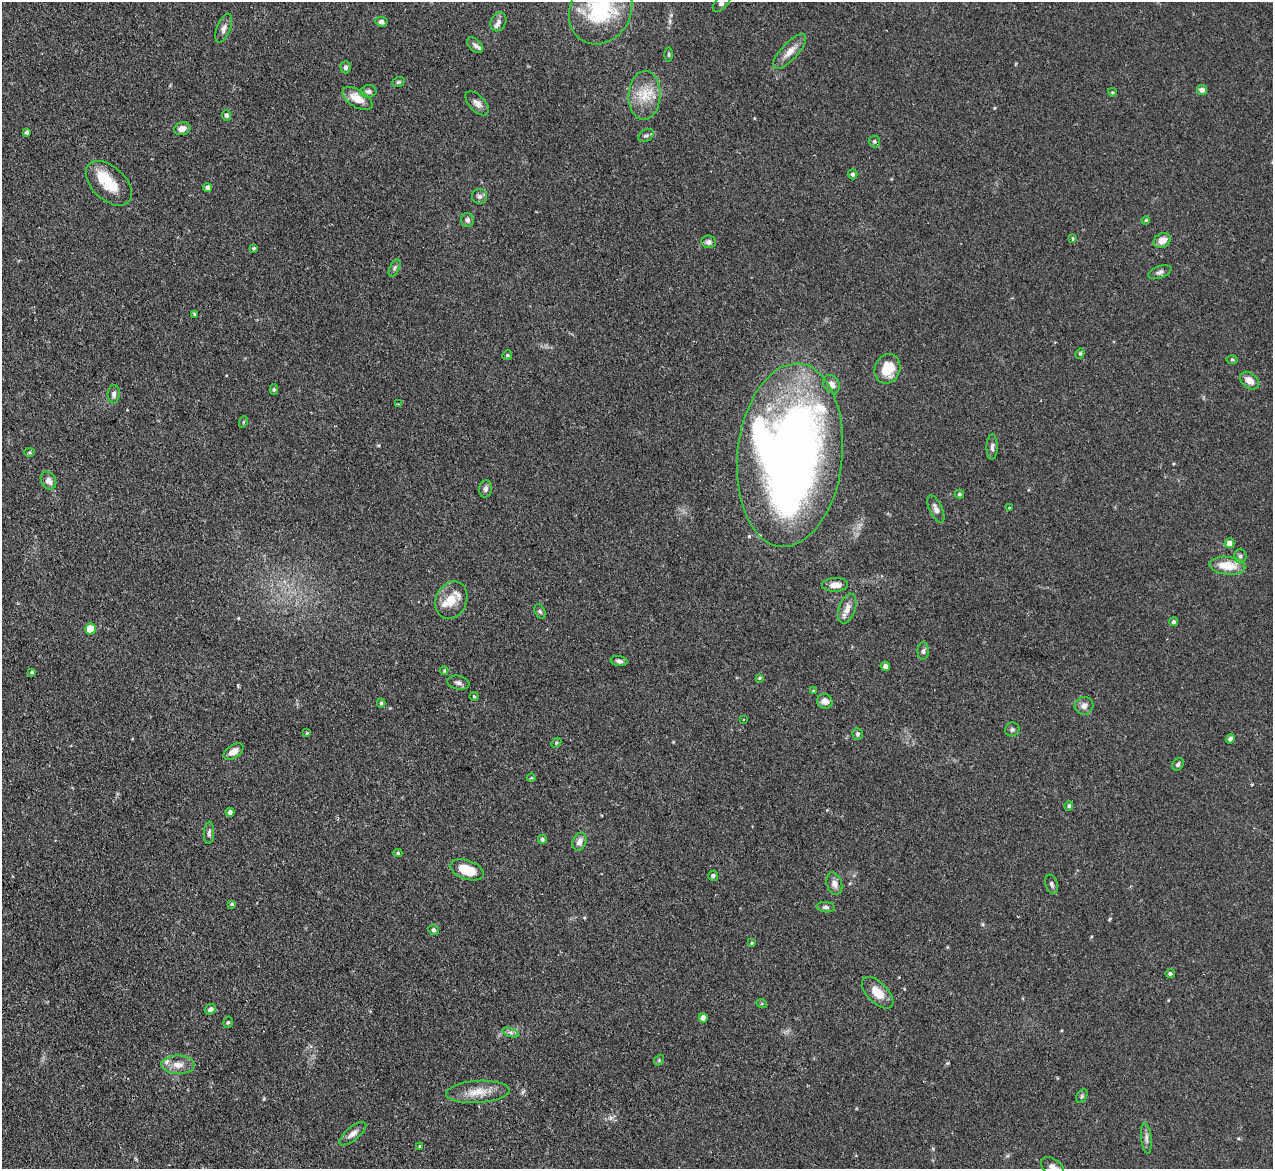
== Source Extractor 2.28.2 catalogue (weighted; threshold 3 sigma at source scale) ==
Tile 7 of 4 x 4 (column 3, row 2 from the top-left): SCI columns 2545-3815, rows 2594-3760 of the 5089 x 5065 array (HDU 1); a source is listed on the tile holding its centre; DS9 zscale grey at full resolution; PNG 1275 x 1171 px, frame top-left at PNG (2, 2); each listed source drawn as its Kron ellipse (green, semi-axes under 4 px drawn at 4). Shown black and unused: <1% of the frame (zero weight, under 2 of 3 exposures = <1% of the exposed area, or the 3 px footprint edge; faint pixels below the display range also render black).
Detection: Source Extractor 2.28.2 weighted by HDU 2 'WHT'; one run over the whole footprint, this tile lists its part. Background 0.0886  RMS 0.0061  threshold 0.0274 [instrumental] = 3 sigma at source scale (4.5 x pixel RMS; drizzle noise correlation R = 1.50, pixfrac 1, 0.05/0.05 arcsec/px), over >= 5 px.
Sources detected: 118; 1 cosmic-ray / hot-pixel residue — neither listed nor drawn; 6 inside a brighter listed object's ellipse — not listed separately; the other 111 listed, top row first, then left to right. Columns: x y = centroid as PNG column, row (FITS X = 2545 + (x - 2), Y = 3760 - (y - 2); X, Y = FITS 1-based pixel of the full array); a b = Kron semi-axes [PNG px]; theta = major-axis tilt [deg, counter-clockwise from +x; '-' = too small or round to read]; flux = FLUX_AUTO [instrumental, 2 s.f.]
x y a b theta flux
722 3 11 6 45 2.2
600 10 35 30 59 51
381 22 6 5 - 1.9
498 22 10 7 65 2.4
224 28 15 6 69 3
475 45 9 6 -44 1.8
790 52 22 8 47 6.3
669 54 7 3 -90 0.81
346 67 6 5 - 1.6
398 82 6 4 19 1
1202 90 5 5 - 2.7
368 91 8 6 8 1.7
1112 92 4 3 - 0.7
644 95 24 16 87 15
357 99 17 8 -31 9.5
477 103 15 8 -46 3.3
226 115 5 4 - 1.6
182 129 8 6 16 3.4
27 132 4 3 - 1.6
646 135 8 5 34 1.5
874 141 6 5 - 1.1
853 174 5 4 - 1.4
109 183 27 16 -43 17
208 188 4 4 - 2.1
480 196 7 7 - 1.9
467 220 7 6 - 2
1146 220 4 3 - 0.56
1073 238 4 3 - 1.1
1162 240 9 7 26 4.7
709 242 7 6 - 2.1
253 248 4 3 - 0.76
394 268 9 4 64 1.3
1160 272 12 6 20 2.1
194 314 3 3 - 0.63
1080 353 5 4 - 0.87
507 355 5 4 - 0.77
1232 359 6 3 0 0.71
887 369 15 12 69 14
1249 380 10 7 -40 4.9
831 384 10 7 -53 3.5
274 390 5 4 - 0.88
114 394 9 6 85 1.9
398 404 4 3 - 0.7
243 422 6 3 70 0.62
992 447 13 5 90 2.1
30 452 5 4 - 0.83
790 455 92 52 84 550
48 481 9 7 -60 3.6
485 489 9 6 78 2.1
959 494 5 4 - 0.92
1009 508 3 2 - 1.1
936 509 14 6 -64 3
1229 543 5 5 - 4.3
1240 556 7 6 - 1.6
1227 566 18 9 -6 13
835 585 13 7 1 5.2
451 600 19 15 65 9.3
847 609 15 8 71 5.3
540 611 8 5 -63 1.2
1173 622 4 4 - 1.3
90 629 5 5 - 10
923 651 9 5 89 1.5
619 661 8 5 -9 1.6
885 666 5 4 - 2.3
444 671 4 3 - 0.56
32 672 4 3 - 0.84
759 678 3 3 - 0.71
458 683 11 6 -12 2
813 691 4 4 - 0.58
474 696 4 4 - 0.78
825 701 8 7 - 4.2
381 703 4 4 - 0.93
1084 706 9 9 - 3.4
744 720 3 2 - 0.51
1012 729 7 7 - 1.6
307 733 4 3 - 0.78
858 734 6 5 - 1.2
1230 739 4 4 - 1.9
556 743 6 4 47 0.81
234 752 11 6 32 4.8
1178 764 7 5 57 1.2
531 778 4 3 - 0.56
1069 806 5 4 - 1.2
230 812 4 4 - 1.9
209 833 11 5 87 1.9
542 839 4 4 - 1.2
580 842 9 6 67 3.4
398 853 4 4 - 0.83
467 870 17 9 -18 14
713 876 5 5 - 1.2
834 884 11 7 -73 3.6
1052 884 10 6 -73 1.7
232 904 4 4 - 0.82
826 907 9 5 -5 1.7
433 930 5 5 - 1.4
752 943 4 3 - 0.64
1170 973 5 4 - 1.3
878 993 20 10 -45 9.3
762 1004 5 3 - 0.59
210 1009 6 5 - 1.6
703 1018 4 4 - 4.3
228 1022 6 4 73 0.86
511 1032 9 4 -19 1.6
659 1060 6 4 48 0.85
178 1065 17 9 -1 5.9
478 1092 32 11 4 11
1082 1096 7 5 60 1.1
353 1134 16 6 40 3.7
1146 1138 15 5 -84 2.4
419 1146 4 2 - 0.43
1052 1167 12 8 -32 3.6
Isophote crosses this tile's border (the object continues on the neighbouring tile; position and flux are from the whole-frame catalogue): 3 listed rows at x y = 722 3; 600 10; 1052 1167